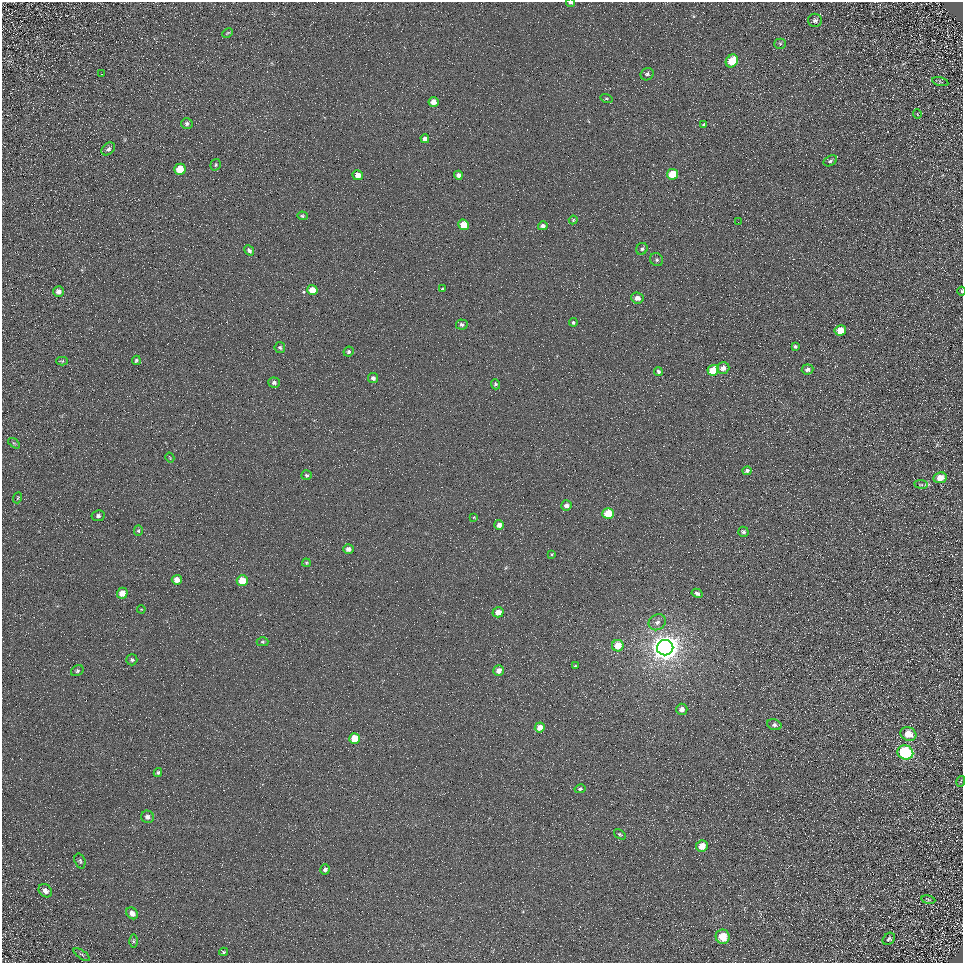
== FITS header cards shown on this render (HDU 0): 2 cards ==
NAXIS1  =                  961
NAXIS2  =                  961

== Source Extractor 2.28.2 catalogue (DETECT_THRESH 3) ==
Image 961 x 961 px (HDU 0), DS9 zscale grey, 1 PNG px = 1 image px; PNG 965 x 965 px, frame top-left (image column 1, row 961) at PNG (2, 2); each listed source drawn as its Kron ellipse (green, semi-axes under 4 px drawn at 4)
Background 5.26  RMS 8.6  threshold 25.8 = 3 sigma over >= 5 px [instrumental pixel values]
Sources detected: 102; all 102 listed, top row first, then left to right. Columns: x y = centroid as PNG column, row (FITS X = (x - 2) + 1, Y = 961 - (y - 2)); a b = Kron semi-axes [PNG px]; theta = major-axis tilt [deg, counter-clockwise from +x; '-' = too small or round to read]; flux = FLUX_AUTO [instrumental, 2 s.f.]
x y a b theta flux
570 3 4 3 - 900
815 20 7 6 - 1700
227 33 6 3 27 670
780 44 5 5 - 940
732 61 7 5 54 16000
101 74 2 2 - 330
647 74 7 6 - 1400
940 82 8 3 -13 730
606 99 6 4 -16 880
433 102 5 5 - 5100
917 114 5 3 - 410
187 123 6 5 - 1300
704 125 4 4 - 900
425 139 4 4 - 2500
108 149 7 5 41 1600
830 161 7 5 29 1300
216 165 6 5 - 820
180 169 5 5 - 12000
672 174 5 5 - 16000
358 175 5 5 - 4400
458 175 4 4 - 2700
302 216 5 4 - 860
573 220 4 4 - 650
738 222 2 2 - 230
463 225 5 5 - 11000
543 226 5 4 - 1700
642 249 6 5 - 1400
249 250 5 4 - 1500
657 260 7 6 - 1400
442 289 3 2 - 530
312 290 5 5 - 7400
58 291 5 5 - 2100
961 291 4 3 - 570
637 298 6 5 - 3600
573 322 4 4 - 880
462 324 6 5 - 1500
840 330 5 5 - 12000
280 347 5 5 - 1100
795 347 4 3 - 1300
349 352 5 4 - 1300
136 360 5 4 - 890
62 361 6 4 1 730
723 368 6 5 - 3400
807 369 6 5 - 2000
713 370 6 5 - 22000
658 371 4 4 - 1400
373 378 5 5 - 1600
274 383 6 5 - 1600
495 384 5 4 - 1100
14 443 7 3 -36 630
170 457 5 2 - 470
747 471 4 4 - 1400
307 475 5 5 - 900
940 478 7 5 10 7700
921 484 7 3 -8 630
18 498 6 3 70 540
566 505 5 5 - 2400
608 513 6 5 - 19000
98 516 6 5 - 1700
474 517 3 3 - 520
499 525 5 4 - 3000
138 531 5 4 - 760
743 532 5 5 - 1600
348 549 5 4 - 2300
552 554 4 3 - 580
306 563 4 3 - 700
177 580 5 5 - 4800
242 581 5 5 - 14000
122 593 5 5 - 6700
697 593 6 4 -28 1700
141 609 4 3 - 410
498 612 5 5 - 5400
657 622 9 7 31 2600
262 642 6 4 0 810
618 646 6 5 - 11000
665 648 8 7 - 890000
132 660 5 5 - 1400
575 666 4 3 - 630
499 670 5 5 - 3800
77 671 6 5 - 1200
682 709 5 5 - 3500
774 725 7 5 -17 1700
540 727 5 5 - 4700
908 734 8 6 -26 9200
354 738 5 5 - 13000
905 752 8 7 - 74000
158 772 4 4 - 960
961 781 5 3 - 560
580 789 5 4 - 1100
147 817 6 6 - 2000
620 834 6 4 -35 840
702 846 6 5 - 7100
80 861 8 5 -72 1100
325 869 5 5 - 1800
45 891 7 6 - 2700
928 900 7 3 -10 690
132 913 6 5 - 3100
723 937 7 7 - 12000
889 939 7 5 45 1400
133 941 6 4 -90 770
223 952 4 3 - 710
82 954 9 3 -35 730
At the frame edge (FLAGS 8, measured only in part): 2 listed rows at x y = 570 3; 961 291